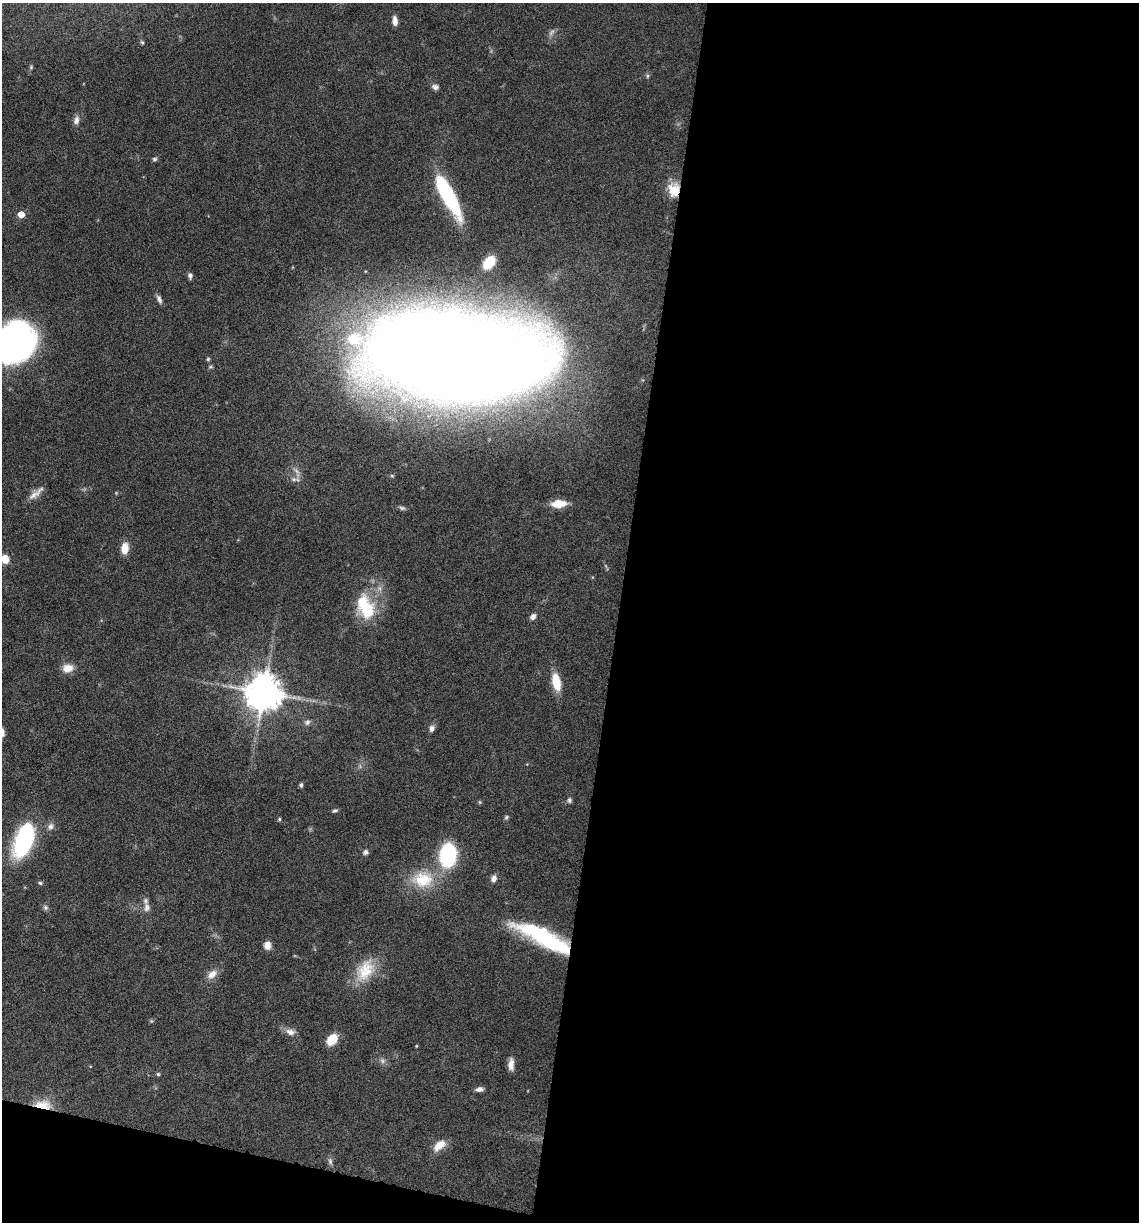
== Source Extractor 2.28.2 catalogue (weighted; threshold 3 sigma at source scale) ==
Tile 16 of 4 x 4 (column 4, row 4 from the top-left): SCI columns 3649-4785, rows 1-1220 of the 4903 x 4881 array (HDU 1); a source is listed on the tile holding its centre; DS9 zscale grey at full resolution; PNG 1141 x 1224 px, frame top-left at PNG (2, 3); no overlay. Shown black and unused: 48% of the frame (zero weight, under 10 of 20 exposures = <1% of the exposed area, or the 3 px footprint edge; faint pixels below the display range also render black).
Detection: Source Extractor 2.28.2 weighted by HDU 2 'WHT'; one run over the whole footprint, this tile lists its part. Background 0.0404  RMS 0.0025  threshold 0.0103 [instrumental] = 3 sigma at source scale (4.09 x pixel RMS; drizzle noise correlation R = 1.36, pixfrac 0.8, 0.05/0.05 arcsec/px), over >= 5 px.
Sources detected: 67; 3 too faint to see at this stretch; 3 inside a brighter object's white glare — not listed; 2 inside a brighter listed object's ellipse — not listed separately; the other 59 listed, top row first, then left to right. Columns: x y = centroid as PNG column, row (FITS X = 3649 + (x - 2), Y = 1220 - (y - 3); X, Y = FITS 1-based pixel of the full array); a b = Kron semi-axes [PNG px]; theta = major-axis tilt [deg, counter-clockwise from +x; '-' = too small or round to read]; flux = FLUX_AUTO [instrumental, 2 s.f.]
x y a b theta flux
395 21 10 6 -86 1.5
142 42 6 5 - 0.39
31 67 5 5 - 0.32
647 76 6 4 89 0.35
435 87 9 7 -13 0.83
76 120 12 7 76 1.2
154 159 6 5 - 0.45
673 190 16 12 89 4.8
448 195 44 11 -62 28
21 214 5 5 - 3.6
489 262 12 8 50 6.1
190 276 7 5 -80 0.71
159 299 11 5 -67 0.93
14 342 34 27 54 110
452 357 107 47 -7 2100
297 472 19 6 -65 1.5
392 476 6 4 -1 0.29
36 493 25 7 38 1.9
559 504 16 8 3 4.2
402 508 9 5 -15 0.57
125 548 13 8 81 2.8
5 559 7 6 - 3.8
366 609 31 22 -76 11
533 617 7 5 48 1.2
68 668 15 11 11 2.5
556 682 19 9 -79 5.5
264 692 10 10 - 690
307 722 9 7 43 0.79
432 728 8 7 - 0.94
2 732 10 5 -85 1.1
301 785 4 4 - 0.59
569 800 8 6 79 0.57
480 802 6 4 -89 0.27
335 811 7 5 20 0.45
506 817 7 5 43 0.44
279 819 4 4 - 0.32
50 826 10 8 58 1.1
24 840 37 18 70 24
365 852 8 7 - 0.73
448 855 19 13 85 23
494 878 8 7 - 1.2
423 879 31 23 3 10
40 883 5 5 - 0.37
45 907 8 7 - 0.58
146 907 14 8 88 1.3
548 940 62 14 -24 32
267 945 8 7 - 1.9
365 970 33 21 57 7.8
212 974 15 9 40 2.1
151 1021 6 4 44 0.31
290 1032 14 9 -11 1.5
332 1039 13 9 48 3.9
416 1046 4 3 - 0.2
511 1064 14 6 89 1.9
158 1074 5 5 - 0.34
479 1089 8 5 6 1
43 1105 23 11 -4 4.7
439 1145 17 9 41 3.2
330 1161 10 5 -74 0.68
Overlapping masked pixels (flux is a lower limit): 3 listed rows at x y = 673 190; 548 940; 43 1105
Isophote crosses this tile's border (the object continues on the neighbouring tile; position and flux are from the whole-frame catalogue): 3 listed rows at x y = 14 342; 5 559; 2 732